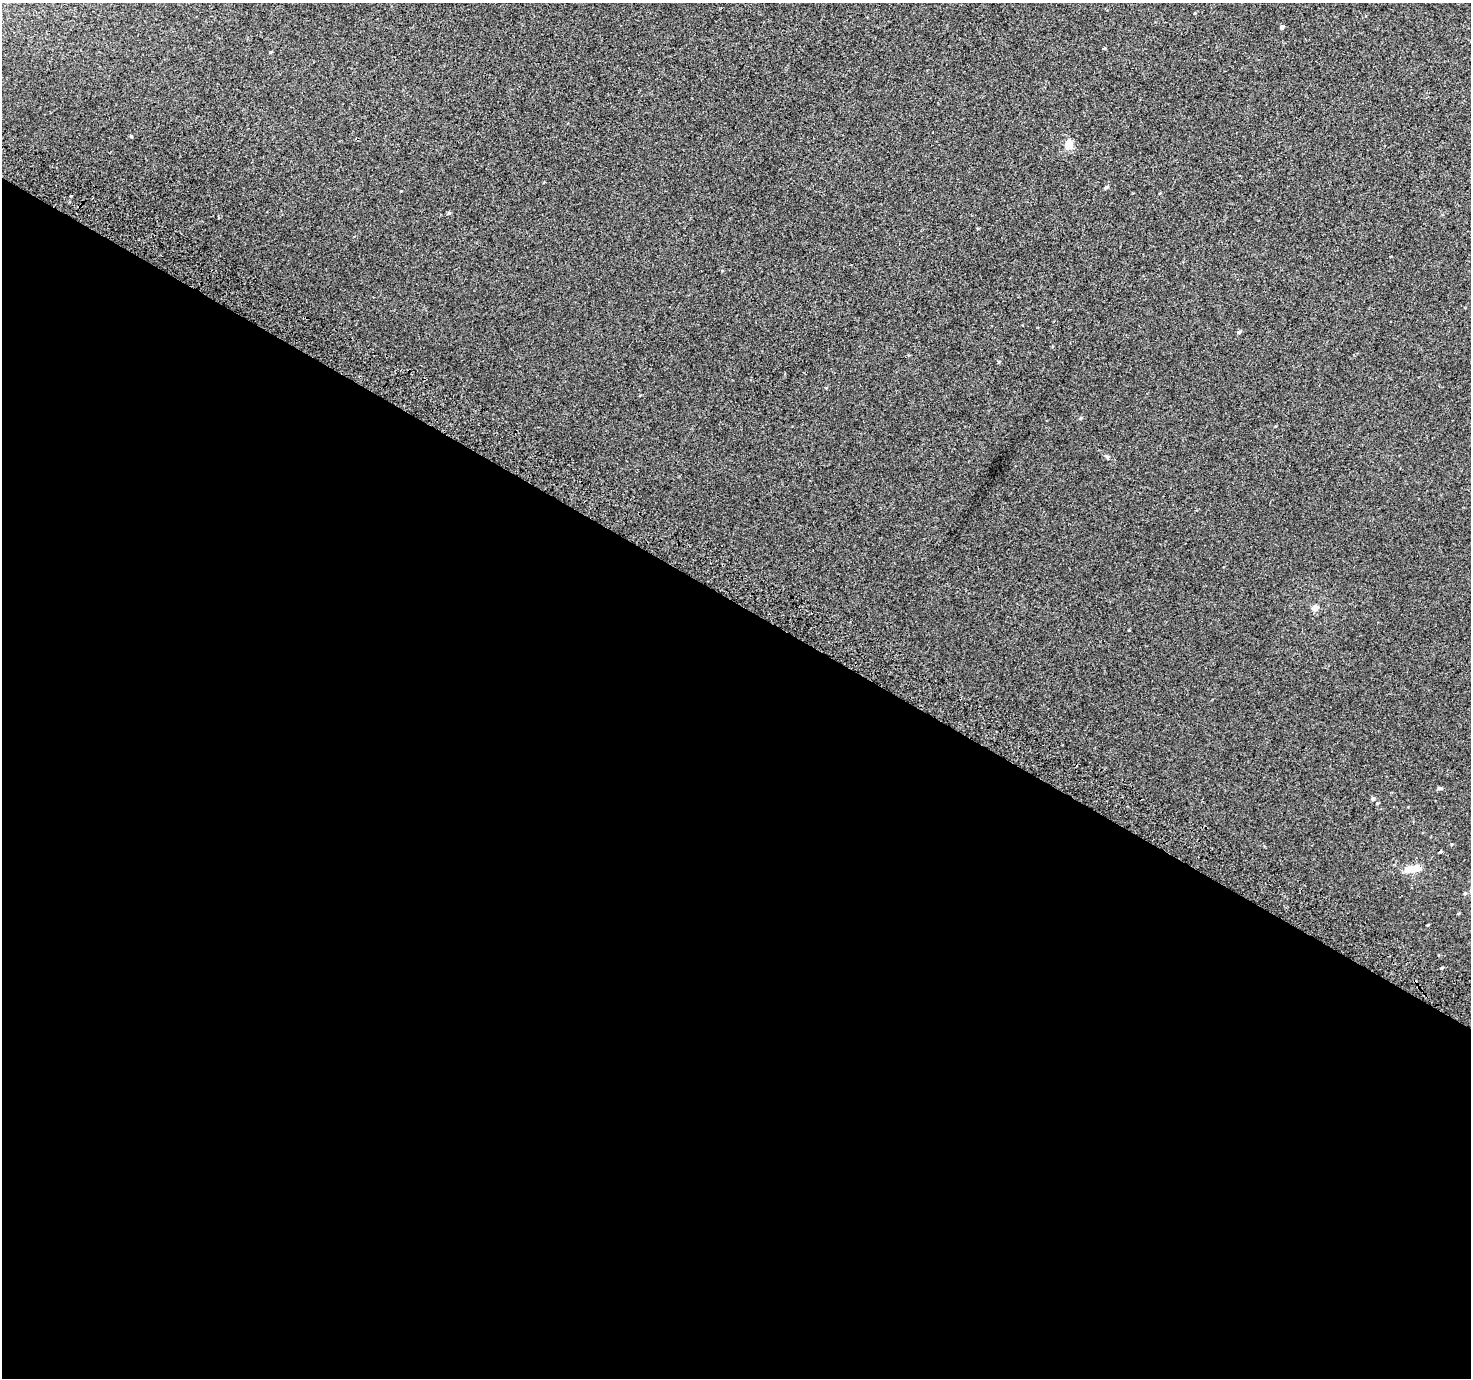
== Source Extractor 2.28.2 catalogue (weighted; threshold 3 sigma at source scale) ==
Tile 14 of 4 x 4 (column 2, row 4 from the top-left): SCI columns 1499-2967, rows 294-1669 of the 5928 x 6022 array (HDU 1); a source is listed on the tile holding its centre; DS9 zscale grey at full resolution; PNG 1473 x 1380 px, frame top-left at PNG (2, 3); no overlay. Shown black and unused: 56% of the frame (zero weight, under 2 of 3 exposures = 2% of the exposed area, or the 3 px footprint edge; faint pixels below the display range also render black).
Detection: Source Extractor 2.28.2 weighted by HDU 2 'WHT'; one run over the whole footprint, this tile lists its part. Background 0.0024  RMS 0.0069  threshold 0.0312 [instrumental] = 3 sigma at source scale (4.5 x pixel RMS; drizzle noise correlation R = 1.50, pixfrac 1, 0.0396/0.0396 arcsec/px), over >= 5 px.
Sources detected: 13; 1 inside a brighter object's white glare — not listed; the other 12 listed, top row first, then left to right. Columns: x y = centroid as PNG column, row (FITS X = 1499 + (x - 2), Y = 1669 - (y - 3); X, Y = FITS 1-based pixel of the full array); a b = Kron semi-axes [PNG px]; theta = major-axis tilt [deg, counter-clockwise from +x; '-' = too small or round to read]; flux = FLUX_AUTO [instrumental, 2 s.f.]
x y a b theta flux
1282 27 4 3 - 1.9
131 136 4 3 - 0.79
1068 144 11 10 - 5.9
1106 187 5 4 - 0.93
70 196 3 2 - 0.63
1239 332 5 4 - 1.1
1081 418 5 4 - 0.75
1315 608 6 5 - 5.3
1439 788 6 4 -1 1.2
1373 799 5 4 - 1
1413 869 15 7 9 12
1465 893 5 4 - 0.66
Unlisted compact peaks at least as high as the median listed source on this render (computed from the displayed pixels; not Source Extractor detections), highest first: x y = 449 213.